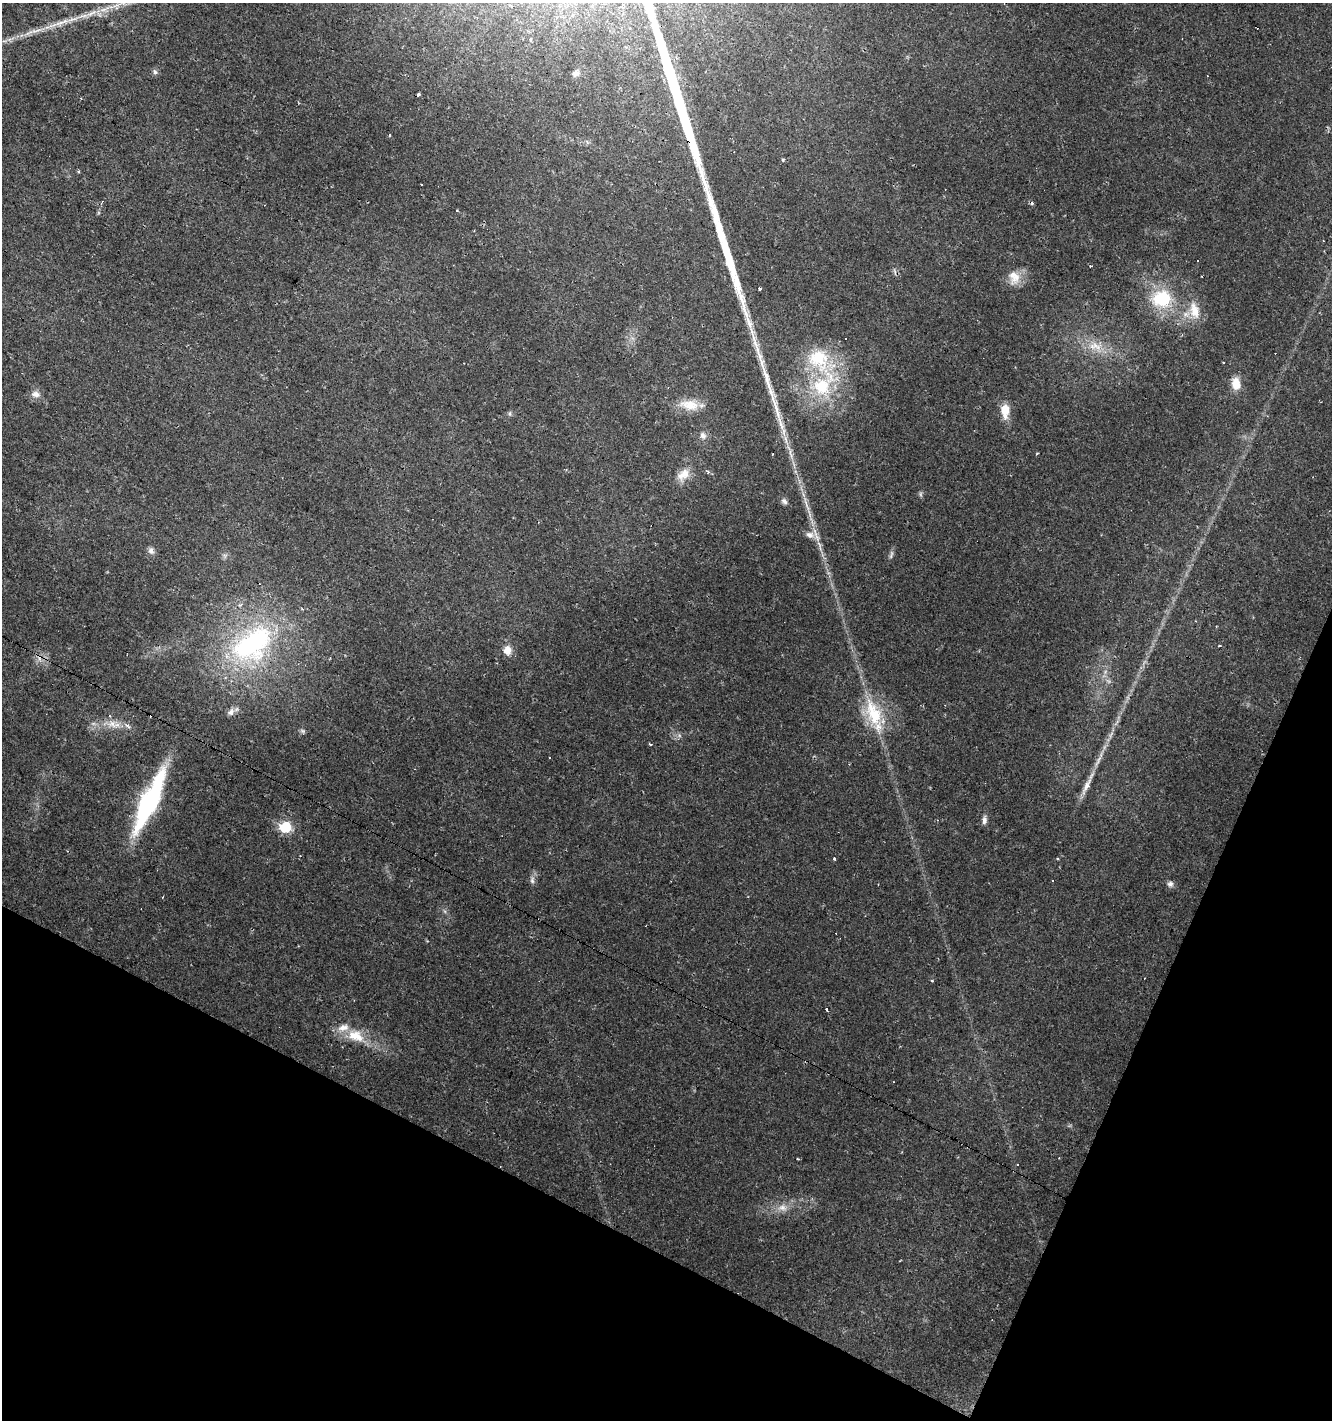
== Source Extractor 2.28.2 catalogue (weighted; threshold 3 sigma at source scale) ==
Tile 15 of 4 x 4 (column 3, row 4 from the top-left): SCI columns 2928-4257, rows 1-1418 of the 5786 x 5675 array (HDU 1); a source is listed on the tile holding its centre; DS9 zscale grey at full resolution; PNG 1334 x 1422 px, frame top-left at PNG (2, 3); no overlay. Shown black and unused: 21% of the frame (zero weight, under 2 of 3 exposures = <1% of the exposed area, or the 3 px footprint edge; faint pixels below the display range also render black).
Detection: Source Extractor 2.28.2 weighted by HDU 2 'WHT'; one run over the whole footprint, this tile lists its part. Background 0.0182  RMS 0.0035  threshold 0.0157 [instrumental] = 3 sigma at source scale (4.5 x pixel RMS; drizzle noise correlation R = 1.50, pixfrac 1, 0.0396/0.0396 arcsec/px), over >= 5 px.
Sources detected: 76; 15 cosmic-ray / hot-pixel residue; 2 long thin detections or spike segments (spike, bleed or trail) — not listed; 2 inside a brighter listed object's ellipse — not listed separately; the other 57 listed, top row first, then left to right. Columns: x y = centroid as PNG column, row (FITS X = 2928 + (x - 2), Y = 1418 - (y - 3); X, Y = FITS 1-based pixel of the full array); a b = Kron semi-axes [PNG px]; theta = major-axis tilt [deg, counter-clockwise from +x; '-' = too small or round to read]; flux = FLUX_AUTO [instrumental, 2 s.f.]
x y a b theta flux
116 6 24 9 14 5.2
91 13 21 6 26 3.6
63 22 23 6 15 4
28 33 15 4 26 1.9
531 39 3 3 - 0.86
155 72 8 5 -50 0.9
575 73 10 7 15 1.2
389 135 4 2 - 0.34
783 160 3 3 - 1.1
78 171 4 4 - 0.41
1197 261 3 3 - 0.41
1014 278 21 16 -80 5.6
760 289 3 3 - 0.68
1162 299 26 22 5 18
1194 310 26 14 -77 6.9
1095 346 25 14 -16 8.2
1223 362 3 2 - 0.41
823 384 50 31 53 31
1236 384 15 10 -85 4.8
36 394 12 8 -8 2.1
689 405 27 14 -8 7.2
776 408 53 7 -73 10
1005 410 15 9 -88 6.1
510 413 7 4 89 0.58
703 435 11 8 -58 1.8
1037 453 4 3 - 0.31
708 471 6 5 - 0.56
683 475 20 12 45 4.7
784 501 9 7 -54 1.3
806 504 33 4 -73 4.6
810 535 14 9 -12 2.9
819 545 18 5 -76 2.6
151 551 10 7 -65 1.3
891 555 14 5 74 1
252 644 63 38 37 68
1219 646 3 2 - 0.66
507 650 10 9 - 3.4
231 712 12 9 49 1.8
874 713 45 22 -68 19
112 724 27 10 -10 5.8
302 731 7 4 -46 0.68
650 744 3 3 - 0.67
1098 761 19 4 60 2.4
1087 785 24 8 62 3.7
150 801 62 14 66 55
984 820 11 6 -88 1.5
285 827 6 6 - 31
834 858 3 3 - 3.2
1057 858 3 3 - 0.5
532 880 12 6 87 1.4
1170 884 8 8 - 1.3
163 897 3 2 - 0.26
932 981 3 3 - 1.2
826 1009 3 2 - 1.3
355 1036 25 15 -19 8.9
893 1082 3 2 - 0.36
781 1208 10 7 -32 2.3
Overlapping masked pixels (flux is a lower limit): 3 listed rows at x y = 776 408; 252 644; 150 801
Isophote crosses this tile's border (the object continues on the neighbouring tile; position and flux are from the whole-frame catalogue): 1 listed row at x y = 116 6
Unlisted compact peaks at least as high as the median listed source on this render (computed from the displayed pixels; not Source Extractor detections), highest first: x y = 920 494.